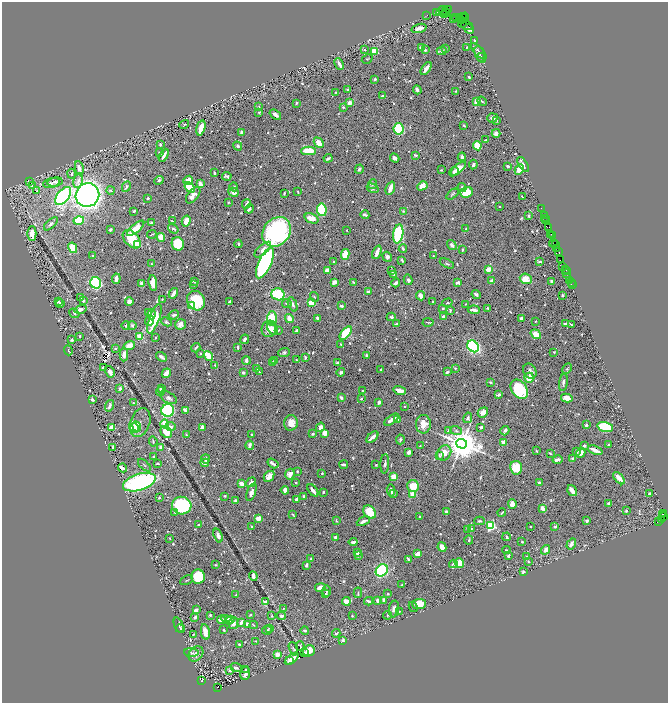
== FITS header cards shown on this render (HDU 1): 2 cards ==
NAXIS1  =                 1332
NAXIS2  =                 1401

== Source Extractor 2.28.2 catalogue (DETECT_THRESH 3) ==
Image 1332 x 1401 px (HDU 1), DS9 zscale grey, zoomed out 1/2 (1 PNG px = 2 x 2 image px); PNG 670 x 705 px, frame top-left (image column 1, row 1401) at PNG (2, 2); each listed source drawn as its Kron ellipse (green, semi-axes under 4 px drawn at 4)
Background 0.465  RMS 0.01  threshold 0.0307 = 3 sigma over >= 5 px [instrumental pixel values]
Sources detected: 855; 62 cannot appear on this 1/2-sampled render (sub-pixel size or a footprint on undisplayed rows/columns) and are neither listed nor drawn; of the other 793, the 500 brightest by FLUX_AUTO listed and drawn (293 fainter detections omitted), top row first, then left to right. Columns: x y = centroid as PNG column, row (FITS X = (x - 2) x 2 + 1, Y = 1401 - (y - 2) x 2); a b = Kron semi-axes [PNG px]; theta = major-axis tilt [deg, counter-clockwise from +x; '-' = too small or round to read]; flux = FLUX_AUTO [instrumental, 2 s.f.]
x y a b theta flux
448 10 2 1 - 99
442 11 5 4 - 200
437 12 2 1 - 67
445 12 3 2 - 230
447 13 3 2 - 190
444 14 4 2 - 1000
427 15 2 1 - 21
465 17 4 2 - 4.3
456 18 4 3 - 33
460 18 2 1 - 13
462 18 2 1 - 32
453 19 2 1 - 26
461 20 4 3 - 190
463 23 4 1 - 20
467 25 6 1 -18 21
419 28 7 3 17 18
469 29 5 2 - 22
475 40 3 2 - 3
421 47 4 3 - 5.7
467 47 3 3 - 2
445 48 3 3 - 2.4
364 50 3 3 - 2.1
425 50 3 3 - 2.9
374 51 3 3 - 82
442 51 5 4 - 6.4
479 51 10 4 -46 5.5
480 54 9 5 -67 5.4
481 57 4 4 - 2.5
367 59 6 3 31 2
339 64 6 2 -65 8.8
426 68 7 3 54 13
469 77 2 2 - 3.2
375 79 3 2 - 3.7
348 90 2 2 - 5.4
417 90 5 2 - 8.3
456 91 3 2 - 1.9
336 92 2 2 - 1.8
382 96 3 2 - 4.7
482 101 5 2 - 2.2
476 102 3 3 - 17
296 103 4 2 - 2.7
349 103 3 3 - 20
259 107 2 2 - 2.9
343 107 3 2 - 1.8
259 112 3 2 - 2.4
275 115 6 3 -38 7.7
492 118 5 4 - 5.4
497 121 3 2 - 1.8
184 124 5 4 - 3
464 125 3 3 - 2.4
201 128 7 3 75 29
399 129 6 5 - 160
242 132 4 3 - 3.7
496 133 4 4 - 7.5
486 140 3 2 - 2.4
319 143 5 3 - 26
160 144 3 3 - 2.9
238 146 5 4 - 4.5
477 146 4 3 - 53
309 151 7 3 1 54
159 153 3 2 - 2
164 155 7 2 62 11
415 155 4 2 - 2.6
462 157 4 3 - 10
328 158 4 3 - 3.3
395 158 5 3 - 6.9
523 164 8 3 -57 7.1
473 165 5 3 - 3.9
508 166 3 2 - 3.7
79 168 7 4 -79 9.3
359 169 5 3 - 3.5
458 169 9 4 39 16
441 170 2 2 - 2.1
519 170 6 3 62 38
454 172 5 3 - 3.5
214 173 4 2 - 2.3
71 174 5 3 - 2.9
227 176 5 3 - 5.8
159 180 5 3 - 5.3
188 180 5 4 - 17
78 181 7 4 78 6.8
29 182 3 3 - 5.1
55 182 8 4 8 5.6
51 183 8 5 16 7.3
200 184 4 2 - 16
372 184 5 3 - 2.8
32 186 4 3 - 4.7
422 186 5 4 - 18
126 187 6 3 65 3.7
190 187 6 4 -51 47
234 187 4 3 - 2
462 187 4 3 - 3.6
373 188 6 4 -30 4
390 188 7 3 68 17
110 190 4 3 - 2
37 191 4 3 - 2.5
233 192 5 4 - 10
298 192 3 2 - 1.9
467 192 6 5 - 42
284 193 3 2 - 2.1
452 194 7 3 38 2.5
87 195 12 11 - 990
193 195 9 5 51 13
63 196 10 6 52 430
522 197 3 1 - 1.8
148 198 2 2 - 3.9
228 202 2 2 - 2
246 204 5 2 - 3.1
499 206 2 2 - 2.1
541 208 2 1 - 5.4
249 209 5 2 - 3.8
322 210 6 4 -82 160
134 211 3 2 - 3
403 211 3 2 - 1.9
365 215 4 3 - 6.4
529 216 3 2 - 3.4
544 216 2 1 - 19
311 218 7 4 -21 21
545 218 2 1 - 21
79 220 5 4 - 67
546 220 4 2 - 35
172 221 3 2 - 1.9
186 221 5 3 - 15
151 223 3 3 - 4.3
51 224 8 4 42 5.1
549 227 2 2 - 13
136 228 11 4 40 27
110 229 3 2 - 2.8
173 229 6 2 -35 4.4
466 229 3 2 - 2.1
347 230 2 2 - 2.3
277 232 16 13 50 410
32 233 7 4 88 14
152 234 5 2 - 2
398 234 9 5 80 130
551 234 2 1 - 9.7
552 236 2 1 - 22
161 237 4 3 - 29
132 239 11 7 -46 64
553 243 4 1 - 20
178 244 7 6 - 67
238 244 4 3 - 3.9
556 244 3 1 - 33
137 245 3 2 - 81
452 245 5 3 - 6.5
73 248 5 4 - 33
403 248 4 2 - 2.6
556 249 3 1 - 21
263 250 10 5 42 13
463 250 3 2 - 2.1
377 252 7 2 68 18
558 252 3 2 - 53
345 254 6 4 82 30
93 256 3 2 - 2.7
433 256 3 2 - 1.9
387 257 5 4 - 5.4
402 260 4 2 - 2.9
560 260 3 1 - 29
334 261 2 2 - 1.8
540 262 4 2 - 2.6
265 263 16 6 65 580
151 264 2 2 - 3.1
447 264 7 2 -26 2.5
563 267 2 1 - 39
488 269 3 3 - 20
565 269 2 1 - 14
327 270 3 3 - 17
392 271 3 3 - 3.3
566 271 2 1 - 4
567 273 3 1 - 19
394 274 3 2 - 1.7
116 279 5 2 - 17
526 279 6 5 - 23
408 280 5 3 - 4.4
570 280 2 1 - 24
194 281 4 3 - 3.9
492 281 4 3 - 5.1
334 282 4 3 - 16
353 282 2 2 - 1.8
552 282 4 2 - 6.6
571 282 2 1 - 8.9
96 283 6 5 - 360
153 283 8 3 -83 30
396 283 4 2 - 9.7
458 283 4 2 - 8.8
142 284 4 3 - 9.1
193 285 3 2 - 2.3
572 285 2 1 - 9
368 291 3 3 - 3.3
173 293 5 2 - 12
278 294 6 6 - 82
476 294 5 3 - 4.8
562 295 2 2 - 3.4
420 296 5 3 - 9.5
81 297 3 3 - 3.2
314 297 5 3 - 2.1
162 299 2 2 - 1.8
83 301 3 3 - 4.5
129 301 4 4 - 9.2
196 301 10 8 -55 79
230 301 3 2 - 4.1
433 301 2 2 - 2
58 302 4 3 - 7.2
311 303 3 3 - 38
447 303 5 3 - 2.5
60 304 4 3 - 2.4
287 304 5 4 - 3.7
293 304 7 4 -69 5.8
466 304 3 2 - 1.9
192 306 3 2 - 74
341 306 3 2 - 6.3
443 308 2 2 - 2.7
488 308 2 2 - 2.4
80 309 6 4 16 10
450 310 4 2 - 1.9
474 310 6 2 -4 11
74 313 5 3 - 2.6
149 313 3 2 - 4.1
151 314 5 3 - 3.4
174 315 5 3 - 4.2
391 317 4 3 - 4
443 317 4 3 - 3.3
272 318 7 5 87 74
317 318 3 2 - 3.8
521 318 3 2 - 8.8
154 319 15 5 70 64
289 319 4 3 - 19
149 320 5 3 - 13
535 321 2 2 - 2.1
166 322 5 4 - 3
428 322 5 1 - 2.4
566 323 4 2 - 4.4
180 324 5 5 - 12
396 324 4 2 - 2.5
571 324 3 2 - 1.9
126 325 4 3 - 2.8
132 325 4 3 - 6.2
269 329 8 7 - 20
272 329 7 4 -49 15
279 330 4 3 - 1.7
296 330 3 2 - 2.6
346 333 8 4 50 92
536 334 5 4 - 21
80 336 3 2 - 1.9
140 336 3 2 - 81
155 338 3 2 - 1.7
245 339 5 2 - 8.6
72 340 2 2 - 3.8
341 344 3 2 - 1.8
129 346 6 3 18 18
473 346 6 5 - 370
238 347 3 2 - 4
115 348 3 3 - 2.9
196 348 5 2 - 3.5
68 350 5 2 - 2.2
284 352 6 4 21 4.5
554 352 3 3 - 2.2
201 354 2 2 - 3.4
124 355 7 3 88 12
367 355 3 2 - 3.6
208 356 5 3 - 67
161 357 6 2 -33 6.8
305 357 4 2 - 2.6
246 360 4 3 - 7.1
296 360 2 2 - 2
274 361 4 3 - 4.1
273 363 4 2 - 2.5
338 363 3 3 - 4.3
215 365 2 2 - 3.5
103 367 3 2 - 4.4
455 368 3 3 - 2
256 369 3 2 - 5.4
381 369 3 2 - 4.2
567 369 6 3 60 2.2
530 371 8 6 -63 8.5
110 372 6 3 -59 14
259 372 3 2 - 1.9
341 372 4 3 - 4.1
447 372 3 2 - 5.4
166 373 5 3 - 23
243 373 3 2 - 5.7
529 378 5 5 - 23
490 382 4 3 - 2.3
563 382 9 3 80 4.9
120 388 3 3 - 6.1
161 389 4 2 - 4.3
519 389 10 7 -54 130
160 391 4 4 - 3.3
362 391 2 2 - 1.8
400 391 6 3 -17 17
498 395 4 2 - 5.2
169 398 9 5 -29 6.4
341 398 3 3 - 4
567 398 6 4 -12 17
92 399 3 2 - 7.9
361 399 2 2 - 3.2
379 402 3 2 - 7.5
133 403 2 2 - 1.8
110 406 6 3 74 6.3
404 406 2 2 - 1.8
168 410 6 6 - 380
185 410 4 3 - 8.2
483 412 5 4 - 11
468 418 5 3 - 4.5
391 420 8 3 35 12
398 420 4 2 - 7
140 423 15 10 70 15
291 423 8 6 82 19
165 424 5 4 - 41
423 424 9 7 86 20
586 425 2 2 - 5
137 426 5 3 - 41
171 426 5 4 - 7.7
111 427 4 3 - 15
202 427 4 3 - 8.1
320 427 5 4 - 10
481 427 3 2 - 5.9
605 427 8 4 -14 140
134 428 5 4 - 71
448 430 4 3 - 3.8
456 431 6 3 -20 3.8
505 431 5 2 - 6.8
166 432 6 5 - 30
325 433 3 3 - 19
252 434 3 3 - 1.9
313 434 3 2 - 3.7
186 435 3 3 - 2.1
372 437 7 2 42 15
400 439 5 4 - 3.3
153 441 5 2 - 2
504 442 2 2 - 43
462 444 5 5 - 5900
250 445 4 3 - 9.3
608 445 2 2 - 2.4
420 446 2 2 - 2.3
584 446 2 2 - 6
113 447 4 2 - 4.6
161 447 3 3 - 6.2
595 450 7 2 -22 21
536 451 3 2 - 1.8
576 451 3 3 - 4.2
409 452 3 2 - 12
444 453 8 6 54 18
550 453 3 2 - 2.4
581 453 5 3 - 10
439 455 4 2 - 1.9
153 457 2 2 - 2.5
573 458 3 2 - 6.2
206 459 4 3 - 10
558 460 5 3 - 8.2
205 463 4 3 - 8.5
273 463 6 2 -34 7
158 464 3 2 - 3.1
344 464 4 2 - 5.9
385 464 9 3 86 5.4
144 465 8 2 -44 2.3
376 465 2 2 - 3
122 468 4 2 - 18
516 468 7 6 - 42
297 471 2 2 - 2.8
322 473 2 2 - 2
290 474 5 4 - 9.3
269 476 6 4 47 14
393 477 2 2 - 65
619 478 7 3 -48 25
139 482 17 8 18 350
251 482 5 2 - 6.7
296 482 3 2 - 1.9
241 483 3 2 - 16
539 483 2 2 - 7.9
413 486 6 6 - 33
285 490 4 3 - 10
313 490 7 2 -52 9.5
391 490 6 3 -83 6.6
572 491 6 3 -55 16
251 492 9 4 71 9.5
323 492 2 2 - 2.1
394 493 4 3 - 2.5
413 494 3 3 - 31
649 494 3 2 - 3.6
225 496 2 2 - 2
304 497 3 2 - 4
159 498 3 2 - 3.5
296 499 3 2 - 4.3
235 500 2 2 - 4.6
609 503 2 2 - 16
512 504 5 3 - 28
182 506 10 9 - 150
543 508 4 2 - 17
626 511 3 2 - 3.6
175 512 3 2 - 2.6
370 512 7 5 -47 41
447 512 3 2 - 8.3
502 513 4 2 - 2.5
664 513 4 2 - 20
662 514 2 1 - 18
293 515 3 2 - 2.2
420 516 2 2 - 7.1
664 516 4 2 - 36
258 518 3 3 - 21
661 520 4 2 - 110
336 521 4 2 - 1.8
363 521 7 3 25 10
479 521 5 3 - 3
586 521 3 2 - 5.4
658 521 3 2 - 30
198 525 2 2 - 2.3
490 525 3 3 - 350
252 527 2 2 - 4
530 527 2 2 - 1.8
555 527 3 2 - 9.4
468 529 3 3 - 1.9
471 529 3 2 - 1.9
218 535 7 3 -71 9.7
336 537 3 2 - 7.7
507 537 4 3 - 3.1
170 538 2 2 - 1.7
469 540 4 3 - 3.1
353 542 4 3 - 4.7
522 542 2 2 - 2.6
571 544 6 3 57 8.1
442 547 5 3 - 19
507 550 4 2 - 2.3
546 550 5 3 - 13
357 553 3 3 - 6
418 554 3 2 - 26
358 556 4 3 - 2.3
508 556 3 2 - 3.7
527 556 3 2 - 2.9
311 559 3 3 - 2.6
408 559 3 2 - 3.2
528 562 3 3 - 2.4
459 563 5 4 - 37
453 564 4 3 - 3.1
216 565 3 2 - 3.1
306 565 3 2 - 4.1
382 570 7 5 47 250
523 572 3 3 - 4.7
253 576 5 3 - 9.9
198 577 7 7 - 110
187 580 7 2 26 2.5
402 585 4 2 - 1.7
320 587 5 4 - 13
326 591 5 2 - 2.2
358 593 5 2 - 2.1
236 594 3 2 - 2.5
325 594 2 2 - 2.7
388 594 2 2 - 2.6
377 600 3 2 - 5
384 600 4 2 - 6
346 601 4 3 - 17
368 601 4 2 - 4.3
266 602 2 2 - 36
419 604 7 5 3 43
413 607 5 2 - 1.7
283 608 3 2 - 2.5
394 609 8 5 82 10
196 610 3 2 - 11
399 611 3 2 - 1.8
210 615 2 2 - 4
250 615 3 2 - 1.9
387 615 4 3 - 2.7
272 616 3 3 - 1.7
281 616 4 3 - 5.1
352 616 2 2 - 2.2
195 617 4 2 - 7
230 619 4 3 - 2.6
221 620 4 2 - 22
227 620 6 4 -33 13
241 622 4 2 - 9.3
233 623 6 4 82 9.4
248 624 3 2 - 12
179 625 8 4 -69 4
254 625 4 2 - 2.3
180 628 4 4 - 2.7
269 628 4 3 - 1.8
224 630 3 2 - 4.4
267 630 5 3 - 4.8
305 631 4 3 - 3
205 632 8 4 -79 19
336 633 4 3 - 4.2
193 634 2 2 - 1.9
343 640 3 3 - 5.7
255 641 3 3 - 1.8
239 644 3 2 - 2.2
300 646 4 2 - 2.7
293 649 7 3 -73 2.6
309 651 6 5 - 17
191 652 7 4 -5 4.6
305 653 3 2 - 16
196 654 8 6 48 14
277 655 4 4 - 14
292 659 8 4 37 15
289 661 3 2 - 6.7
236 668 6 4 -24 5.9
246 669 3 3 - 1.9
229 670 2 2 - 12
245 673 7 4 79 10
202 680 4 3 - 360
218 688 4 3 - 390
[293 fainter detections neither listed nor drawn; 62 sub-pixel or undisplayed-footprint detections neither listed nor drawn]